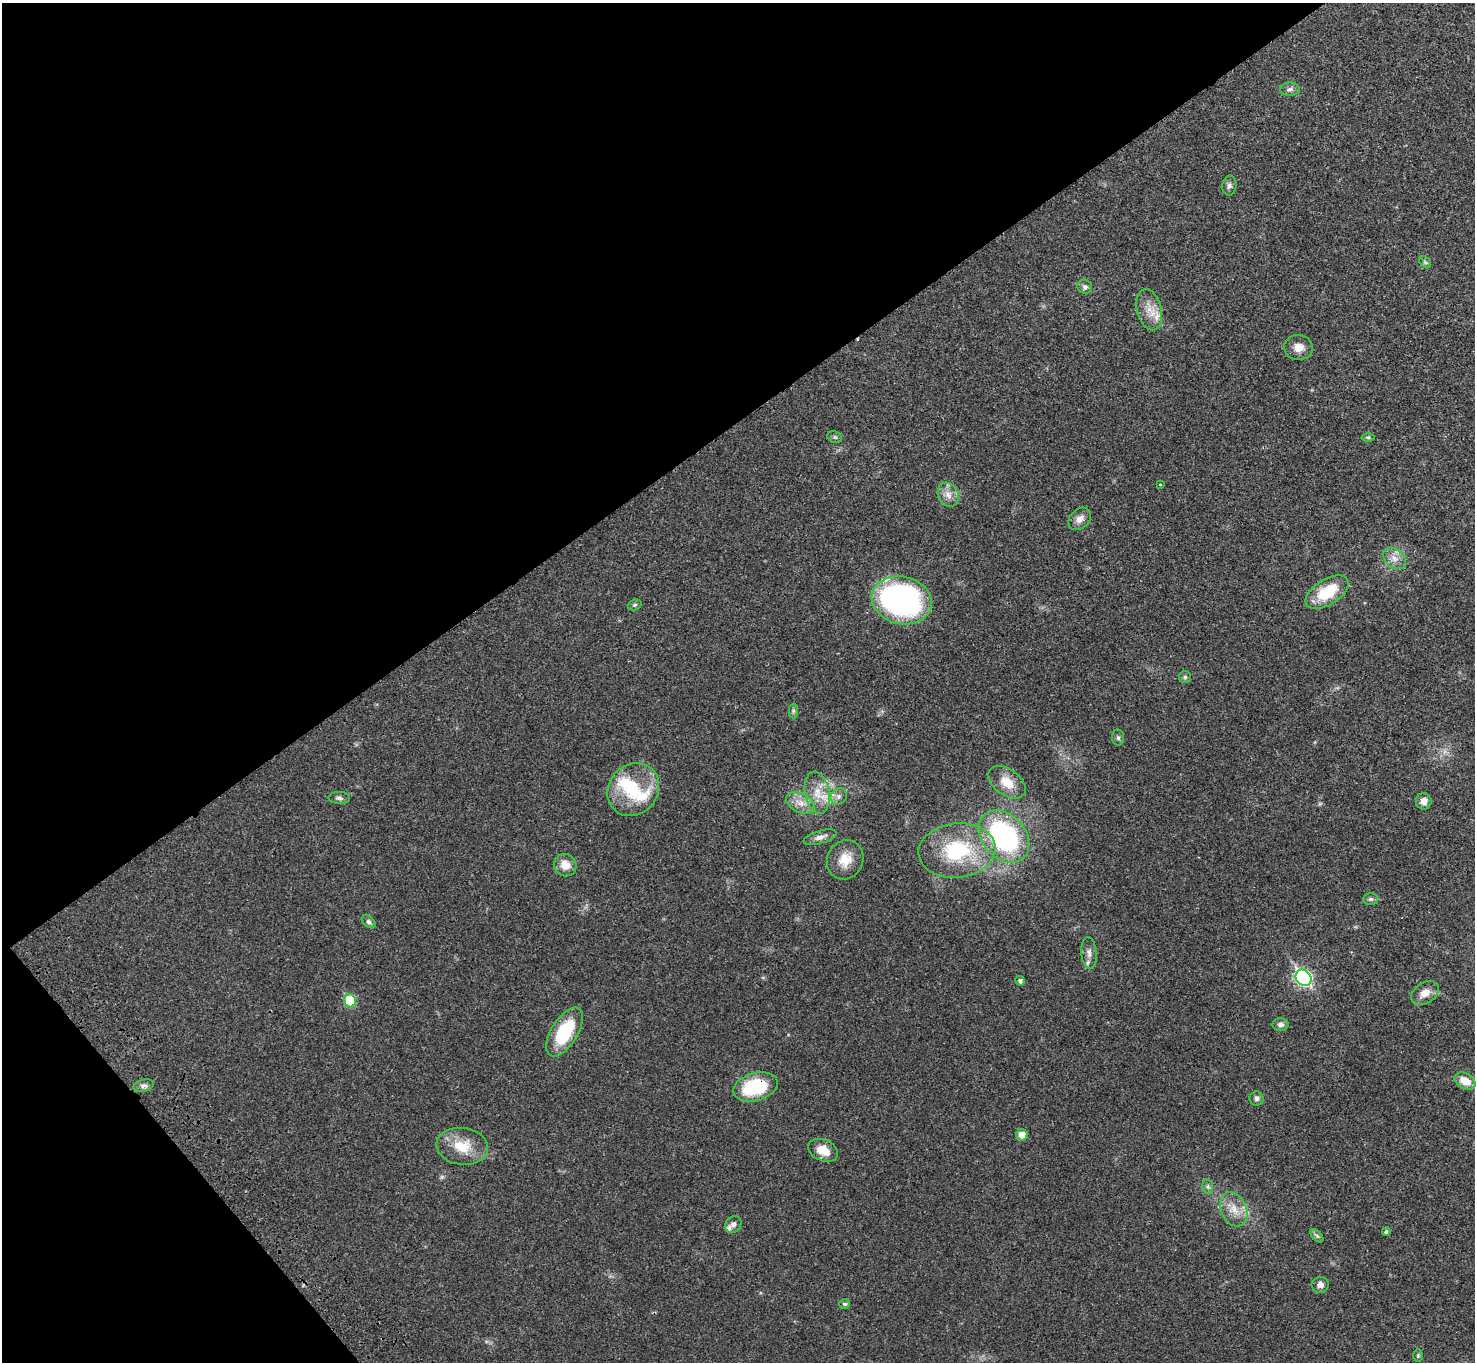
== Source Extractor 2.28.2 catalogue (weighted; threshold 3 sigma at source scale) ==
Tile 5 of 4 x 4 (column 1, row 2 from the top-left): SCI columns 100-1572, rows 2965-4324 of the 6094 x 6064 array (HDU 1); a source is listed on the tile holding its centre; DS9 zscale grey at full resolution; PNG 1477 x 1364 px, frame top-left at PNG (2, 3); each listed source drawn as its Kron ellipse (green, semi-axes under 4 px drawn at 4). Shown black and unused: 35% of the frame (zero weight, under 3 of 4 exposures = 6% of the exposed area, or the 3 px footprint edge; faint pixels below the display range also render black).
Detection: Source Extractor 2.28.2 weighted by HDU 2 'WHT'; one run over the whole footprint, this tile lists its part. Background 0.0342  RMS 0.0039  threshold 0.0175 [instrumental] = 3 sigma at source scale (4.5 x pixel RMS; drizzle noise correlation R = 1.50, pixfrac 1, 0.05/0.05 arcsec/px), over >= 5 px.
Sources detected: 59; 1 inside a brighter object's white glare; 1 cosmic-ray / hot-pixel residue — neither listed nor drawn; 3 inside a brighter listed object's ellipse — not listed separately; the other 54 listed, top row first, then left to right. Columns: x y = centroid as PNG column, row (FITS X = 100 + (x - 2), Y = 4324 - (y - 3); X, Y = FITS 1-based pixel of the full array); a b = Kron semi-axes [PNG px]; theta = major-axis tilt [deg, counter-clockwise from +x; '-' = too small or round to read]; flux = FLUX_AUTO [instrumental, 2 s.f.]
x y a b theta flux
1290 89 9 6 1 1.4
1229 186 10 7 83 1.3
1425 262 6 5 - 0.69
1085 287 7 7 - 1.3
1149 310 21 12 -76 5.4
1299 347 14 12 -6 3.7
835 437 7 5 -21 0.73
1368 437 6 4 -1 0.65
1160 484 4 2 - 0.24
948 495 12 10 -62 3.2
1080 519 13 9 43 2.6
1394 558 13 9 -38 3
1327 592 24 12 32 15
902 600 30 23 -13 100
635 605 7 5 20 0.64
1185 677 6 6 - 0.71
793 711 7 4 89 0.73
1118 738 8 6 -87 0.88
1007 782 21 13 -37 6.7
633 790 28 24 49 18
817 793 21 12 -80 6.9
839 796 8 7 - 1.5
339 798 11 6 -1 1.2
1424 801 8 8 - 2.2
800 803 15 9 -25 4
1004 836 29 21 -49 62
820 837 17 6 16 2.2
957 850 38 27 6 30
845 860 20 18 64 7
565 865 11 11 - 4.6
1371 899 7 6 - 0.87
369 922 8 5 -44 0.88
1089 953 15 7 -85 2.3
1303 978 9 7 -49 86
1020 981 5 4 - 1
1425 993 15 10 34 3.9
350 1001 6 6 - 18
1280 1025 8 6 3 1.4
565 1032 27 13 58 21
1465 1081 11 7 -29 5.4
144 1086 10 6 14 1.3
756 1087 23 14 16 23
1256 1098 7 7 - 0.98
1022 1135 6 5 - 3.9
462 1146 26 18 -8 10
823 1150 15 10 -23 5.6
1208 1187 7 5 -79 0.93
1234 1209 18 13 -66 5.6
733 1224 9 7 47 1.7
1386 1232 4 4 - 0.66
1317 1236 8 4 -45 0.8
1320 1285 8 8 - 1.9
844 1304 5 5 - 0.86
1418 1356 6 5 - 0.53
Overlapping masked pixels (flux is a lower limit): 1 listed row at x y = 756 1087